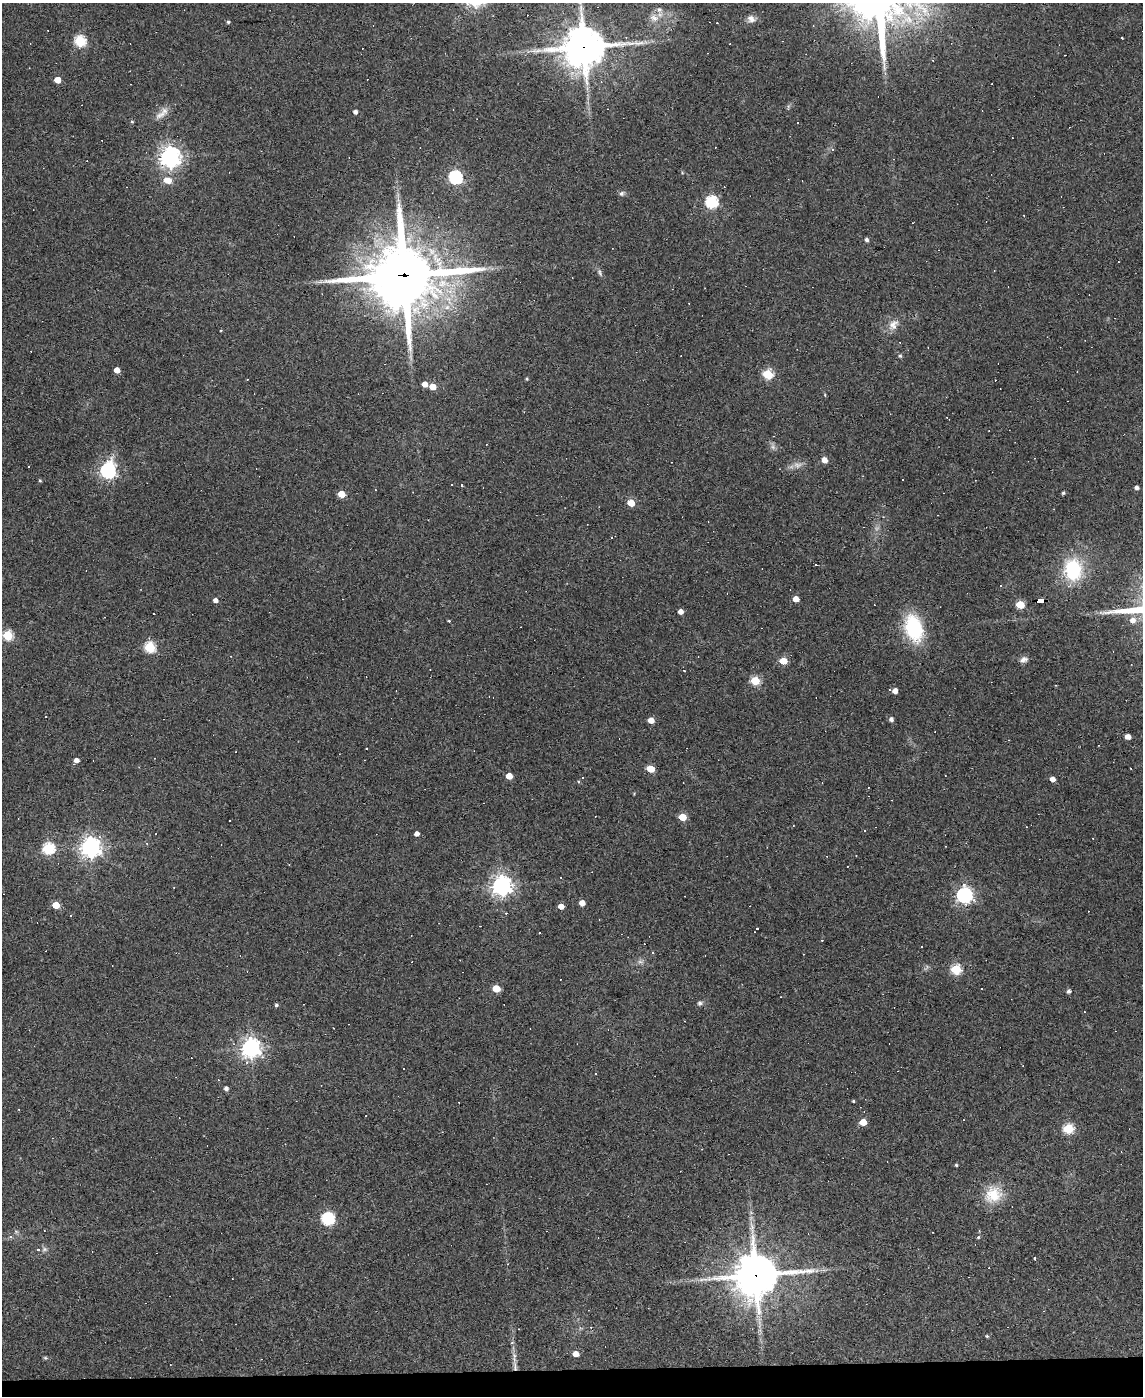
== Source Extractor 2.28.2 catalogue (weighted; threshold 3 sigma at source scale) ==
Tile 10 of 4 x 3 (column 2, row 3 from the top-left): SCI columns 1142-2282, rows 231-1624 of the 4564 x 4539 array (HDU 1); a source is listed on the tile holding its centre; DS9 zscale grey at full resolution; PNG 1145 x 1398 px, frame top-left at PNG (2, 3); no overlay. Shown black and unused: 2% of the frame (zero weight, under 3 of 4 exposures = <1% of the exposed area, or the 3 px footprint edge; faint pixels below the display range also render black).
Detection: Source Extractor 2.28.2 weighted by HDU 2 'WHT'; one run over the whole footprint, this tile lists its part. Background 0.0831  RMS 0.0059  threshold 0.0265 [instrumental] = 3 sigma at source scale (4.5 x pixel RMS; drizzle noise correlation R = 1.50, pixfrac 1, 0.05/0.05 arcsec/px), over >= 5 px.
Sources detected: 179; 3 too faint to see at this stretch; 70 cosmic-ray / hot-pixel residue — not listed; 1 inside a brighter listed object's ellipse — not listed separately; the other 105 listed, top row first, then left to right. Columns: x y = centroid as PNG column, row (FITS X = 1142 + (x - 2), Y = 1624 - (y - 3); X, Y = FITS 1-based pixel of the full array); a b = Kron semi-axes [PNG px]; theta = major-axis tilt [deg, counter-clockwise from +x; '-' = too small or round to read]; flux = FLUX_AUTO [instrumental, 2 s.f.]
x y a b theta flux
654 18 14 11 -19 6
751 19 11 9 -20 3.5
228 22 4 4 - 0.92
717 23 3 2 - 0.3
1122 38 3 2 - 0.4
80 41 6 5 - 57
584 47 14 13 - 1800
58 80 5 4 - 8.3
355 112 4 4 - 1.9
160 115 19 8 24 4.8
132 122 4 4 - 0.64
832 149 5 3 - 0.58
170 157 7 7 - 410
455 177 6 6 - 110
168 180 8 6 -17 7.5
621 194 8 6 32 1.5
711 202 6 6 - 76
866 240 5 4 - 1.6
1118 262 2 2 - 0.36
600 272 12 5 -59 1.7
404 275 25 23 5 4200
893 325 17 11 55 5.9
900 356 5 5 - 0.87
117 370 4 4 - 6.1
768 374 6 5 - 37
527 379 4 4 - 0.69
425 384 4 4 - 5.9
432 387 5 4 - 8.8
825 395 5 3 - 0.57
824 460 5 5 - 5
797 465 13 9 -7 3.8
108 471 7 6 - 180
902 480 3 3 - 1.3
40 481 4 3 - 0.77
461 485 3 3 - 2.6
1137 488 4 3 - 1.9
1063 493 5 4 - 0.91
341 494 5 4 - 12
631 503 5 5 - 13
611 537 3 3 - 0.88
1073 569 21 17 -86 40
796 599 5 4 - 6.8
215 600 4 4 - 3
1040 601 8 4 0 80
1020 605 5 5 - 24
680 612 4 4 - 3.5
1133 620 7 6 - 4
449 621 3 3 - 0.56
914 628 22 14 -73 51
8 635 5 5 - 42
150 647 6 5 - 50
1024 658 10 6 -4 2.4
783 661 5 4 - 14
684 671 3 2 - 0.38
755 681 5 5 - 31
895 691 4 4 - 4.1
891 719 5 4 - 2
651 720 5 4 - 6.1
1128 737 5 4 - 4.6
367 748 3 2 - 0.7
76 760 5 4 - 3.6
651 769 5 4 - 16
945 775 2 2 - 0.31
509 776 5 4 - 8.3
582 778 3 2 - 0.44
1052 779 4 4 - 3.9
682 817 5 5 - 15
417 834 4 4 - 2.8
91 847 7 7 - 390
48 848 6 6 - 63
501 886 7 7 - 380
964 895 7 6 - 200
582 903 5 4 - 5.5
56 905 5 4 - 14
561 906 4 4 - 5.2
757 929 3 3 - 11
540 932 3 2 - 0.74
640 962 10 4 0 1.7
956 969 6 5 - 41
496 989 5 5 - 15
982 989 3 2 - 0.62
1069 991 4 4 - 1.8
700 1003 7 7 - 1.5
276 1005 4 4 - 1.2
251 1048 7 7 - 340
247 1062 5 5 - 1.2
595 1074 3 2 - 0.42
226 1088 4 4 - 2.1
853 1101 3 3 - 0.66
863 1122 5 4 - 12
1068 1129 6 5 - 46
956 1165 3 3 - 0.82
993 1195 24 21 37 16
328 1219 6 6 - 84
44 1230 3 2 - 0.31
11 1237 5 5 - 1.1
978 1237 5 4 - 0.74
37 1249 3 3 - 4.9
44 1249 8 6 1 1.5
1034 1258 3 3 - 1.3
756 1275 16 14 7 1800
987 1336 4 4 - 0.73
576 1354 5 4 - 5.8
45 1358 5 4 - 0.75
515 1366 20 5 -84 4.8
Overlapping masked pixels (flux is a lower limit): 5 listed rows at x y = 584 47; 404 275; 1040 601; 756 1275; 515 1366
Isophote crosses this tile's border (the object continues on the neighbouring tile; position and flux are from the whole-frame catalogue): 1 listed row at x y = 584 47